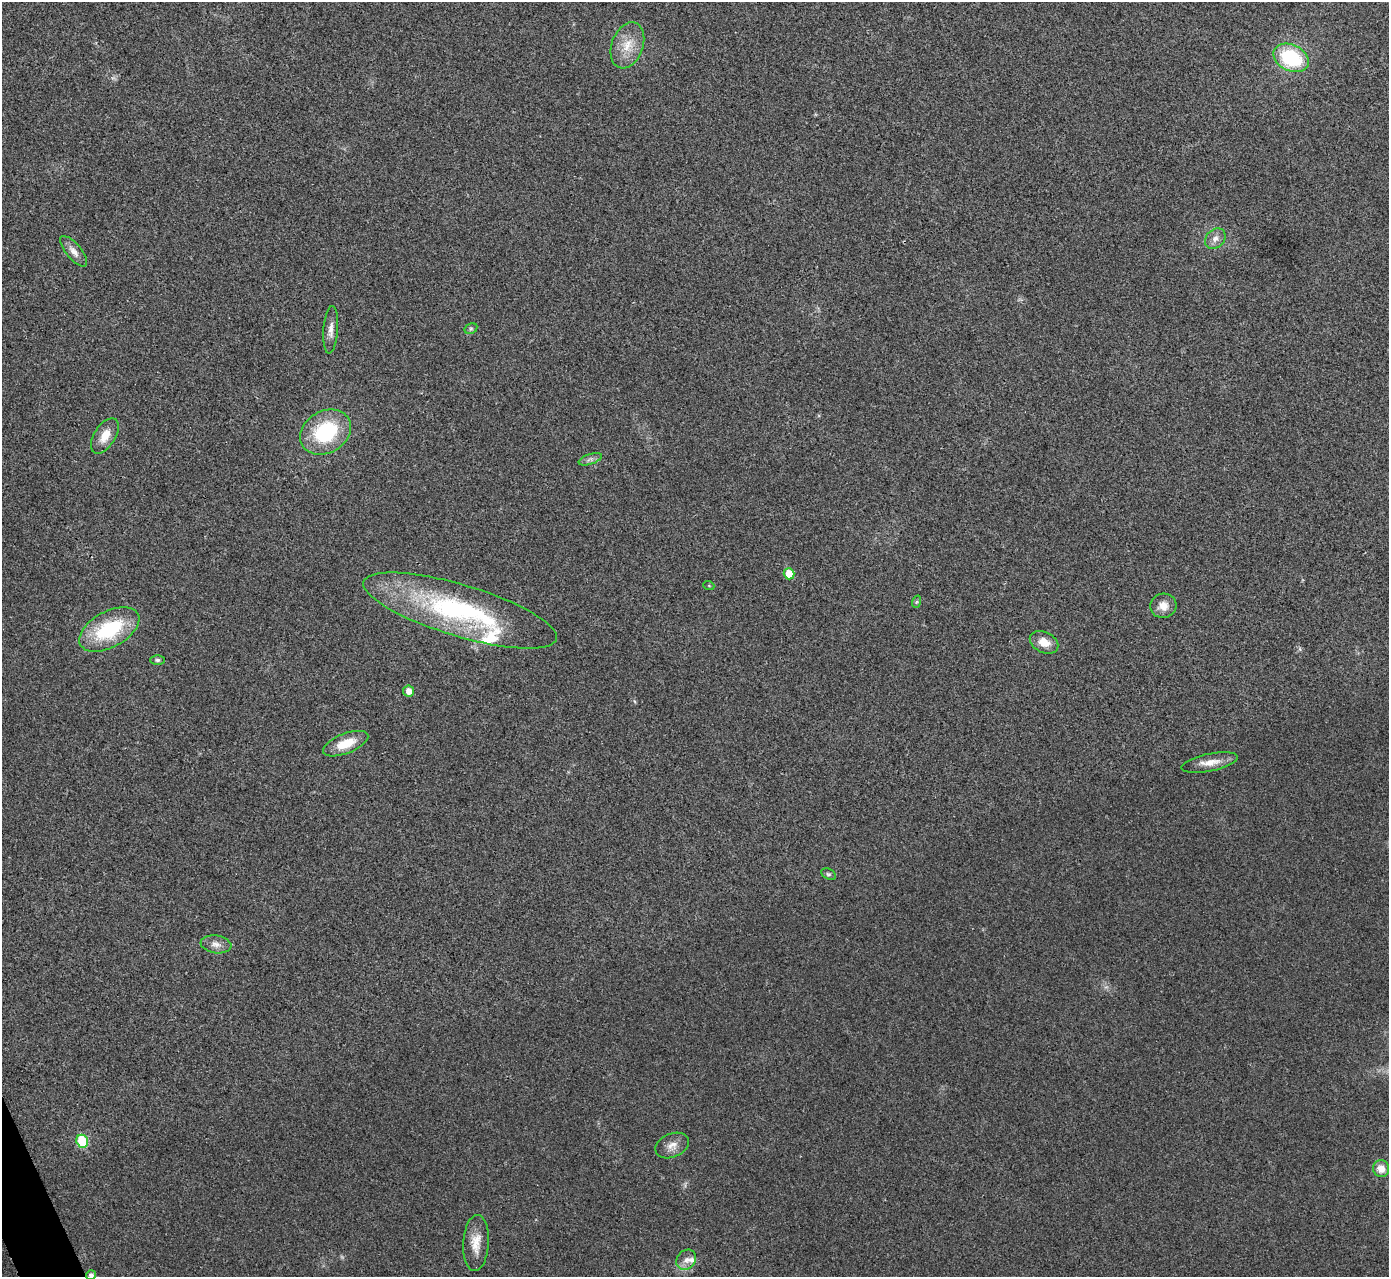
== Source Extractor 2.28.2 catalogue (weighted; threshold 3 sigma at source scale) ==
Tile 7 of 4 x 4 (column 3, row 2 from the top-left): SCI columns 2779-4165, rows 2709-3983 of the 5558 x 5547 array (HDU 1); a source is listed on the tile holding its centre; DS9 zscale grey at full resolution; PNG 1391 x 1279 px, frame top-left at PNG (2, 2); each listed source drawn as its Kron ellipse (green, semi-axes under 4 px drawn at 4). Shown black and unused: <1% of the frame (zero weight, under 3 of 4 exposures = <1% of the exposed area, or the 3 px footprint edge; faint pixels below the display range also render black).
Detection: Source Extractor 2.28.2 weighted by HDU 2 'WHT'; one run over the whole footprint, this tile lists its part. Background 0.0315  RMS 0.0061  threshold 0.0276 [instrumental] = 3 sigma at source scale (4.5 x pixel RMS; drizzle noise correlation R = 1.50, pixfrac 1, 0.05/0.05 arcsec/px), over >= 5 px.
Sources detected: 30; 2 inside a brighter listed object's ellipse — not listed separately; the other 28 listed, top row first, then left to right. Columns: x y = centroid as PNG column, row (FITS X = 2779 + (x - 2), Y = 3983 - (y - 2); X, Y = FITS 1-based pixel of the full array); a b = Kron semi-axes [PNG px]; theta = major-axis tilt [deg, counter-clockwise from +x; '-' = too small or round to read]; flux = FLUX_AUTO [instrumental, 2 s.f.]
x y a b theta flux
627 45 24 15 70 13
1291 58 18 13 -26 44
1215 239 11 9 44 4
74 251 19 7 -50 4.5
471 329 7 5 29 0.98
331 330 24 7 86 4.7
326 432 27 21 30 44
105 436 20 10 58 8.2
590 459 12 5 18 2.2
789 574 5 5 - 13
709 586 5 3 - 0.61
916 602 6 4 70 0.83
1163 606 13 12 - 5.9
460 610 100 26 -17 110
109 629 33 18 29 41
1044 642 15 10 -26 8
157 660 7 5 0 1.2
409 691 6 5 - 4.8
346 744 24 10 21 13
1210 763 29 9 11 7.9
828 874 8 5 -26 1.2
216 944 15 9 -8 4.3
82 1141 6 5 - 29
672 1145 17 11 23 5.8
1381 1168 8 8 - 6.4
476 1243 28 13 86 10
686 1260 11 9 50 3.8
91 1275 5 4 - 2.3
Isophote crosses this tile's border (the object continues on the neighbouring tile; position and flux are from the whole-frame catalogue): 1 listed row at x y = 91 1275